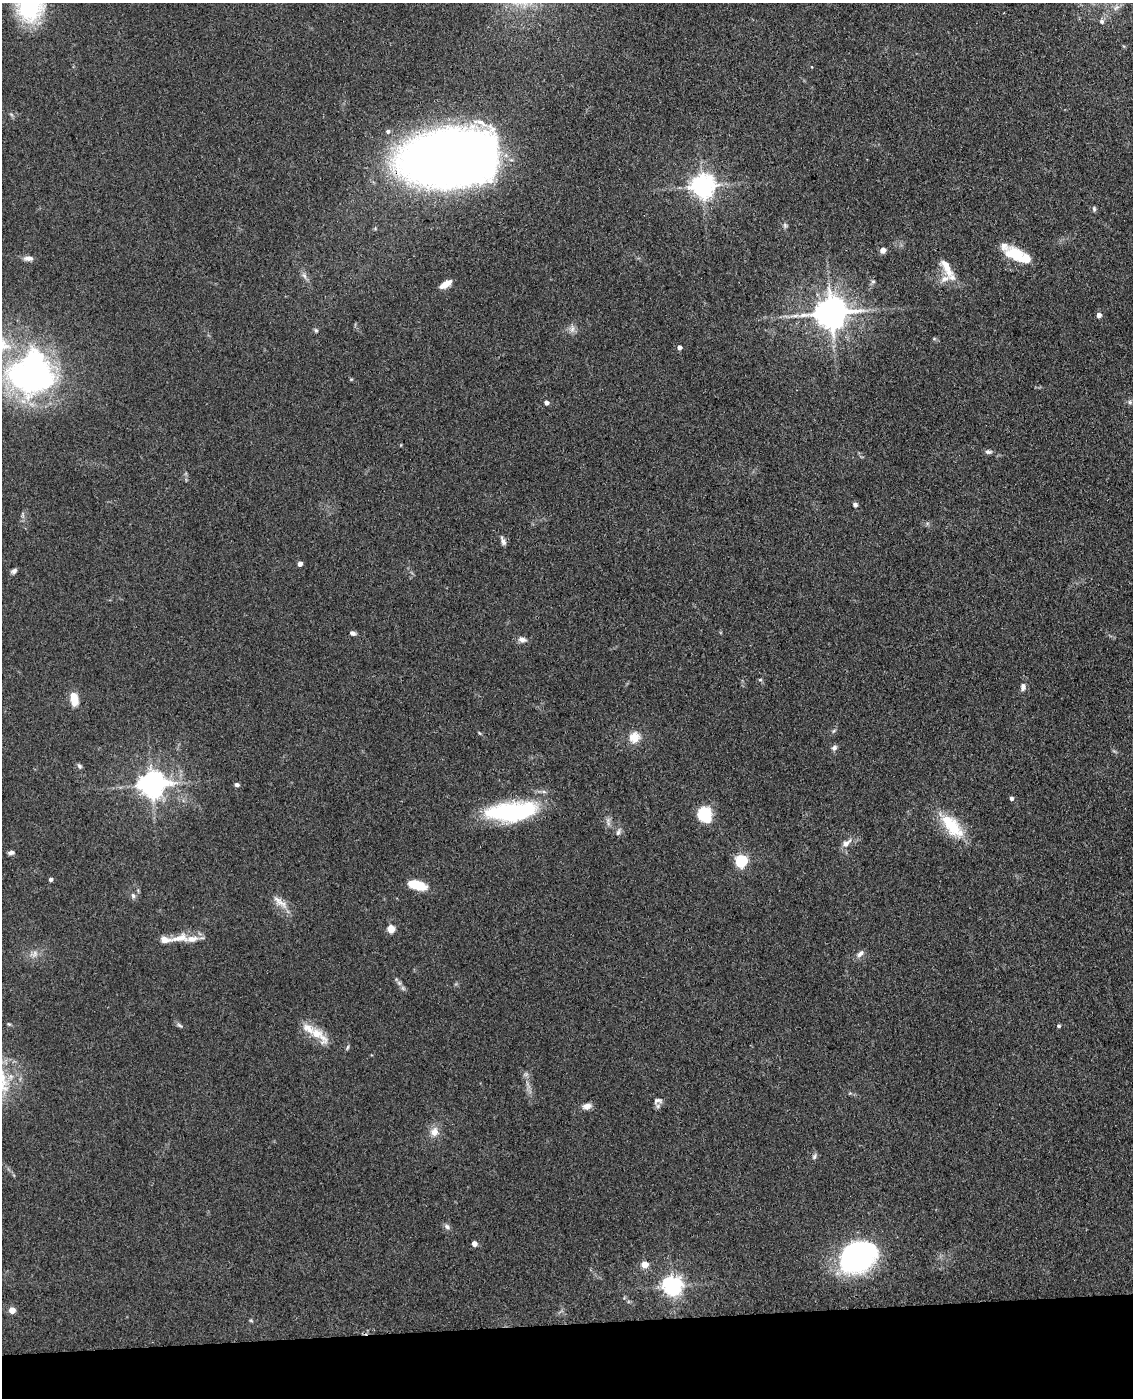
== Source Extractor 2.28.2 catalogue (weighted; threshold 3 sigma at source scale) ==
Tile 10 of 4 x 3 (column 2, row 3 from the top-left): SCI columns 1248-2378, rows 151-1546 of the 4757 x 4590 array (HDU 1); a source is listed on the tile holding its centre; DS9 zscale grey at full resolution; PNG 1135 x 1400 px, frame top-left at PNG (2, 3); no overlay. Shown black and unused: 5% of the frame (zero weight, under 3 of 4 exposures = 6% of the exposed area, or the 3 px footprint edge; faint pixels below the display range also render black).
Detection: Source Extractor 2.28.2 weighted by HDU 2 'WHT'; one run over the whole footprint, this tile lists its part. Background 0.0701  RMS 0.006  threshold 0.0271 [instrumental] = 3 sigma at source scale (4.5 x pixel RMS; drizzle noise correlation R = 1.50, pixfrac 1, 0.05/0.05 arcsec/px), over >= 5 px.
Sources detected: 86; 1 too faint to see at this stretch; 2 inside a brighter object's white glare — not listed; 7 inside a brighter listed object's ellipse — not listed separately; the other 76 listed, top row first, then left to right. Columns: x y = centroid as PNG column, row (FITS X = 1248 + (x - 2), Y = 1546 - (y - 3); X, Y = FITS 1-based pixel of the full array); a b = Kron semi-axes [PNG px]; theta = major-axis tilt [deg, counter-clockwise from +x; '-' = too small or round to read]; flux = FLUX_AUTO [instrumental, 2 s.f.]
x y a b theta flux
30 6 29 23 -89 73
1116 7 10 6 48 2.6
1102 21 7 7 - 1.7
812 67 4 2 - 0.37
388 131 5 5 - 1.6
448 158 68 39 6 760
702 186 7 7 - 560
1094 209 7 4 -88 1.2
785 225 7 5 -70 1.3
883 250 4 4 - 6.6
1015 254 25 14 1 14
28 258 11 6 0 3.5
946 266 18 11 -56 7.4
304 276 11 6 -57 2.5
873 281 7 5 90 1.3
445 284 12 6 31 7
831 313 10 9 - 1400
1099 315 4 4 - 3.9
572 329 12 6 85 2.8
316 330 6 5 - 1
934 339 6 4 0 0.79
679 347 4 4 - 3
31 374 49 44 7 210
1130 402 7 5 -22 1.4
546 403 5 4 - 2.4
988 452 9 5 -1 1.7
855 504 5 5 - 1.8
503 541 13 5 -68 2.4
300 564 4 4 - 4
14 571 8 5 35 1.8
353 633 7 5 -11 1.9
522 639 11 7 -16 3.1
760 680 6 4 0 0.81
1023 687 10 7 84 2.5
74 699 13 7 -82 12
834 731 6 4 45 0.97
634 737 15 14 - 8.2
834 748 7 7 - 2
79 766 8 5 -53 1.2
151 784 8 8 - 720
237 785 6 5 - 1.5
1011 798 5 4 - 2
511 811 54 19 6 75
705 814 18 15 -69 18
608 821 14 5 -86 2.6
952 826 41 17 -48 24
618 832 11 6 65 2
846 843 15 7 38 4.4
11 853 8 5 6 1.9
741 861 5 5 - 89
51 879 4 4 - 1.7
417 885 20 9 -14 14
133 896 7 6 - 1.8
280 902 26 9 -41 6.6
391 929 5 5 - 17
179 938 29 10 14 10
34 954 13 9 28 4.1
860 954 12 7 43 2.8
399 983 7 6 - 1.8
9 1024 5 4 - 0.79
179 1025 9 4 -35 1.3
1059 1026 4 4 - 1.1
316 1033 35 11 -39 14
347 1047 7 4 80 0.94
526 1074 7 5 44 1.4
658 1101 14 9 9 3
587 1106 12 7 12 3.6
434 1132 12 10 72 5.9
814 1156 9 5 65 1.5
447 1226 9 7 -41 1.9
474 1243 5 4 - 4.1
855 1255 35 27 8 130
645 1264 5 5 - 10
672 1286 7 7 - 350
12 1310 5 4 - 9.1
251 1321 6 3 -20 0.71
Overlapping masked pixels (flux is a lower limit): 1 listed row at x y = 448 158
Isophote crosses this tile's border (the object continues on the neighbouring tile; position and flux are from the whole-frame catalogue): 2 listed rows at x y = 30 6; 31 374